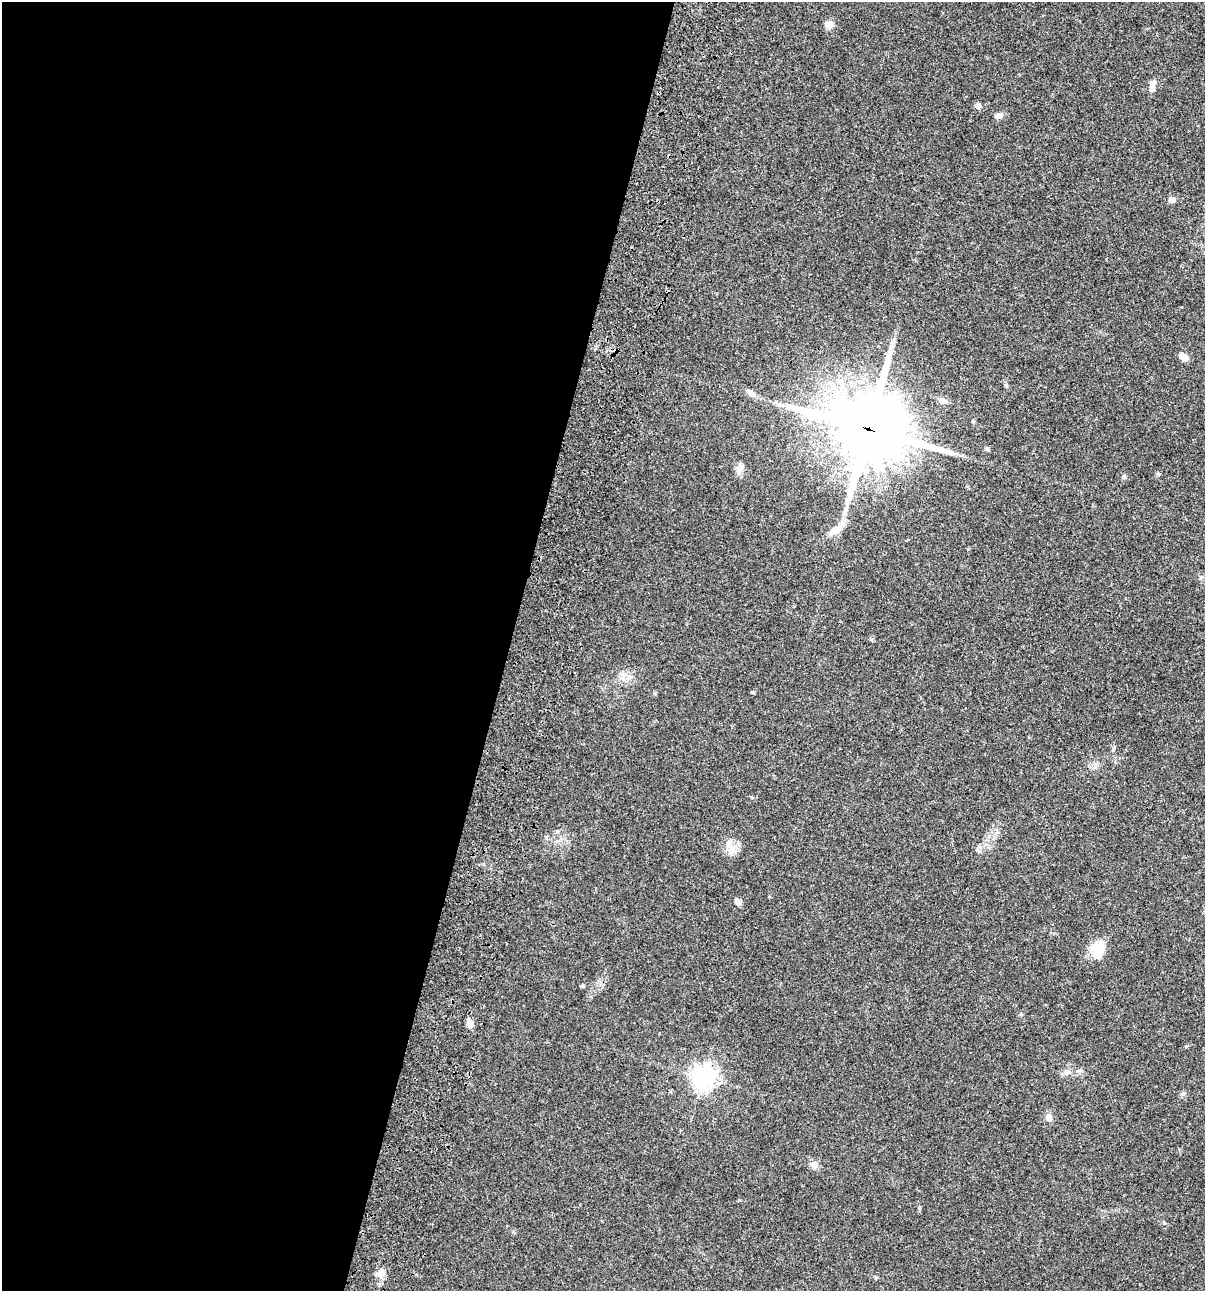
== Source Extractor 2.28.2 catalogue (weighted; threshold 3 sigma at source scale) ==
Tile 5 of 4 x 4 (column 1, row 2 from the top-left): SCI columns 235-1437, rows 2697-3985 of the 5405 x 5390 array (HDU 1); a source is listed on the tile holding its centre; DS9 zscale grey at full resolution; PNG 1207 x 1293 px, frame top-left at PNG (2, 2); no overlay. Shown black and unused: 42% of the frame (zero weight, under 3 of 4 exposures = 9% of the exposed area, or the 3 px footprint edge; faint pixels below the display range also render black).
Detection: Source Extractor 2.28.2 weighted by HDU 2 'WHT'; one run over the whole footprint, this tile lists its part. Background 0.0465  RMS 0.0063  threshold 0.0282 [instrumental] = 3 sigma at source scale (4.5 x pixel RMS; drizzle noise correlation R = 1.50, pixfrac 1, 0.05/0.05 arcsec/px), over >= 5 px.
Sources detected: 25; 1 inside a brighter object's white glare — not listed; the other 24 listed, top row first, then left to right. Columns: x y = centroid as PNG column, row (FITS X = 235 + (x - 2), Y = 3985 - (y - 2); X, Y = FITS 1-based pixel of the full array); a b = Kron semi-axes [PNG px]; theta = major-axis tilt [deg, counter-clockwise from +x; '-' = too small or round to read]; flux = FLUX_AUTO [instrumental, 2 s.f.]
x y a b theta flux
829 24 10 9 - 3.5
1152 86 15 6 82 3.7
978 106 7 7 - 2.3
999 116 9 7 17 2.2
1171 200 8 7 - 2.2
1184 357 9 6 -28 5.6
751 393 12 7 -30 3.3
943 401 12 7 -21 3.3
973 421 4 4 - 0.62
868 429 24 21 -17 5500
987 449 5 5 - 0.97
739 469 13 8 87 3.4
836 529 26 8 38 6.7
752 692 5 3 - 0.62
732 847 19 12 -35 6.4
738 902 8 6 -51 2.5
1099 947 24 15 19 10
582 986 6 4 -20 0.79
470 1024 10 7 -76 3.6
1066 1073 10 7 26 2.5
704 1077 8 7 - 470
1049 1117 8 8 - 2.7
814 1164 10 9 - 2.9
382 1272 13 7 76 3.5
Overlapping masked pixels (flux is a lower limit): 1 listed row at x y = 868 429
Unlisted compact peaks at least as high as the median listed source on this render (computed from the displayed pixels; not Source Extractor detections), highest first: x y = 1124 477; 1183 1093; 655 693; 919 1208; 1186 1046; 1021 1014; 1164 1223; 1158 474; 1006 385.